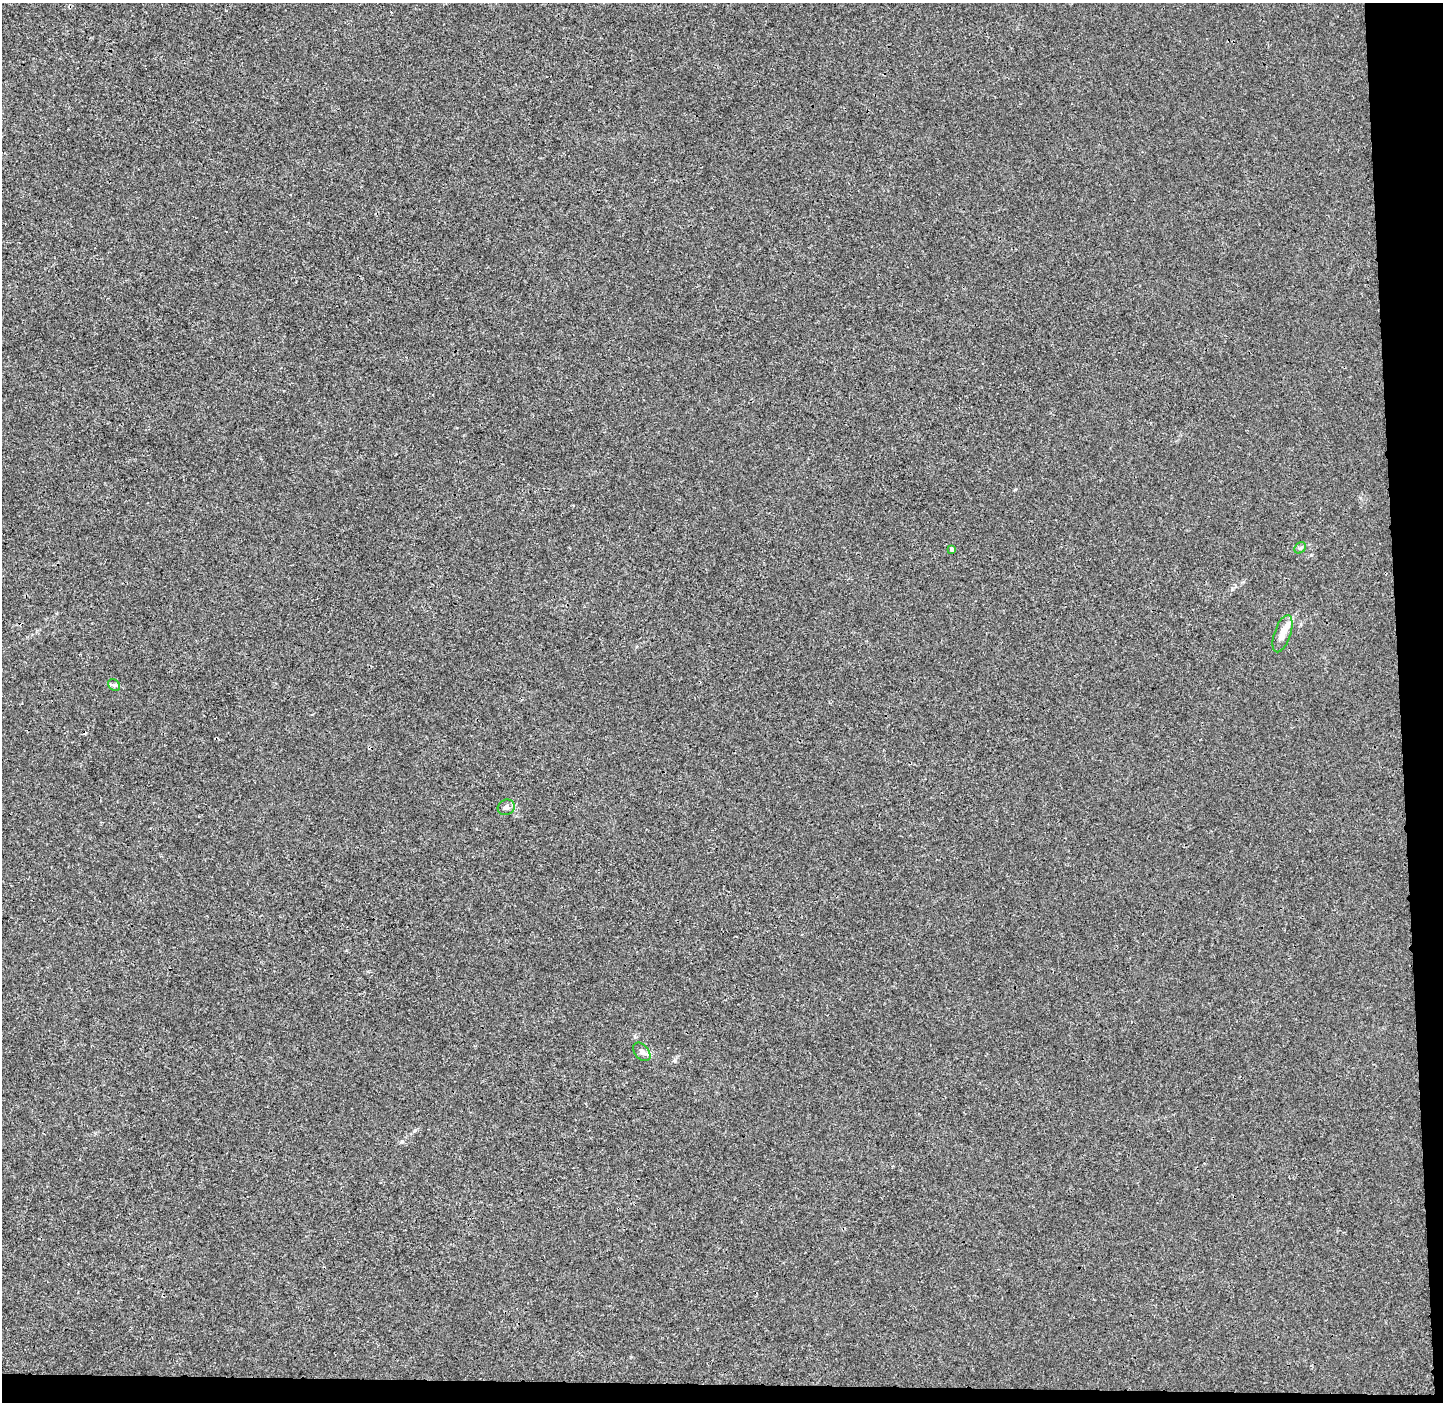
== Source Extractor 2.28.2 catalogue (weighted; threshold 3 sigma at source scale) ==
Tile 9 of 3 x 3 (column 3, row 3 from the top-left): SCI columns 2954-4394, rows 9-1408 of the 4465 x 4207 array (HDU 1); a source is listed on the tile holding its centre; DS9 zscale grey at full resolution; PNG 1445 x 1404 px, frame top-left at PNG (2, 3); each listed source drawn as its Kron ellipse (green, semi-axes under 4 px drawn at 4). Shown black and unused: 4% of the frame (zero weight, under 3 of 4 exposures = <1% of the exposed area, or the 3 px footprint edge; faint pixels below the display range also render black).
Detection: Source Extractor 2.28.2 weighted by HDU 2 'WHT'; one run over the whole footprint, this tile lists its part. Background 6.43e-04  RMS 0.0028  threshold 0.0126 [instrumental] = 3 sigma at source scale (4.5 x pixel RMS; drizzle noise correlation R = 1.50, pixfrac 1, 0.0396/0.0396 arcsec/px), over >= 5 px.
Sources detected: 6; all 6 listed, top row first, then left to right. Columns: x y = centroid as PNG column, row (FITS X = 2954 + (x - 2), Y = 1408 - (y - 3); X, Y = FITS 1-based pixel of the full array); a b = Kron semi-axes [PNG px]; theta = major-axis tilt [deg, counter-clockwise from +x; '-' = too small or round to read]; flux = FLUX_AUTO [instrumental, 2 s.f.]
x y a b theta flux
1300 548 6 5 - 0.51
952 549 4 3 - 0.64
1282 634 19 8 71 3.4
114 685 7 5 -42 0.58
506 807 9 7 26 1
642 1052 11 7 -50 1.1